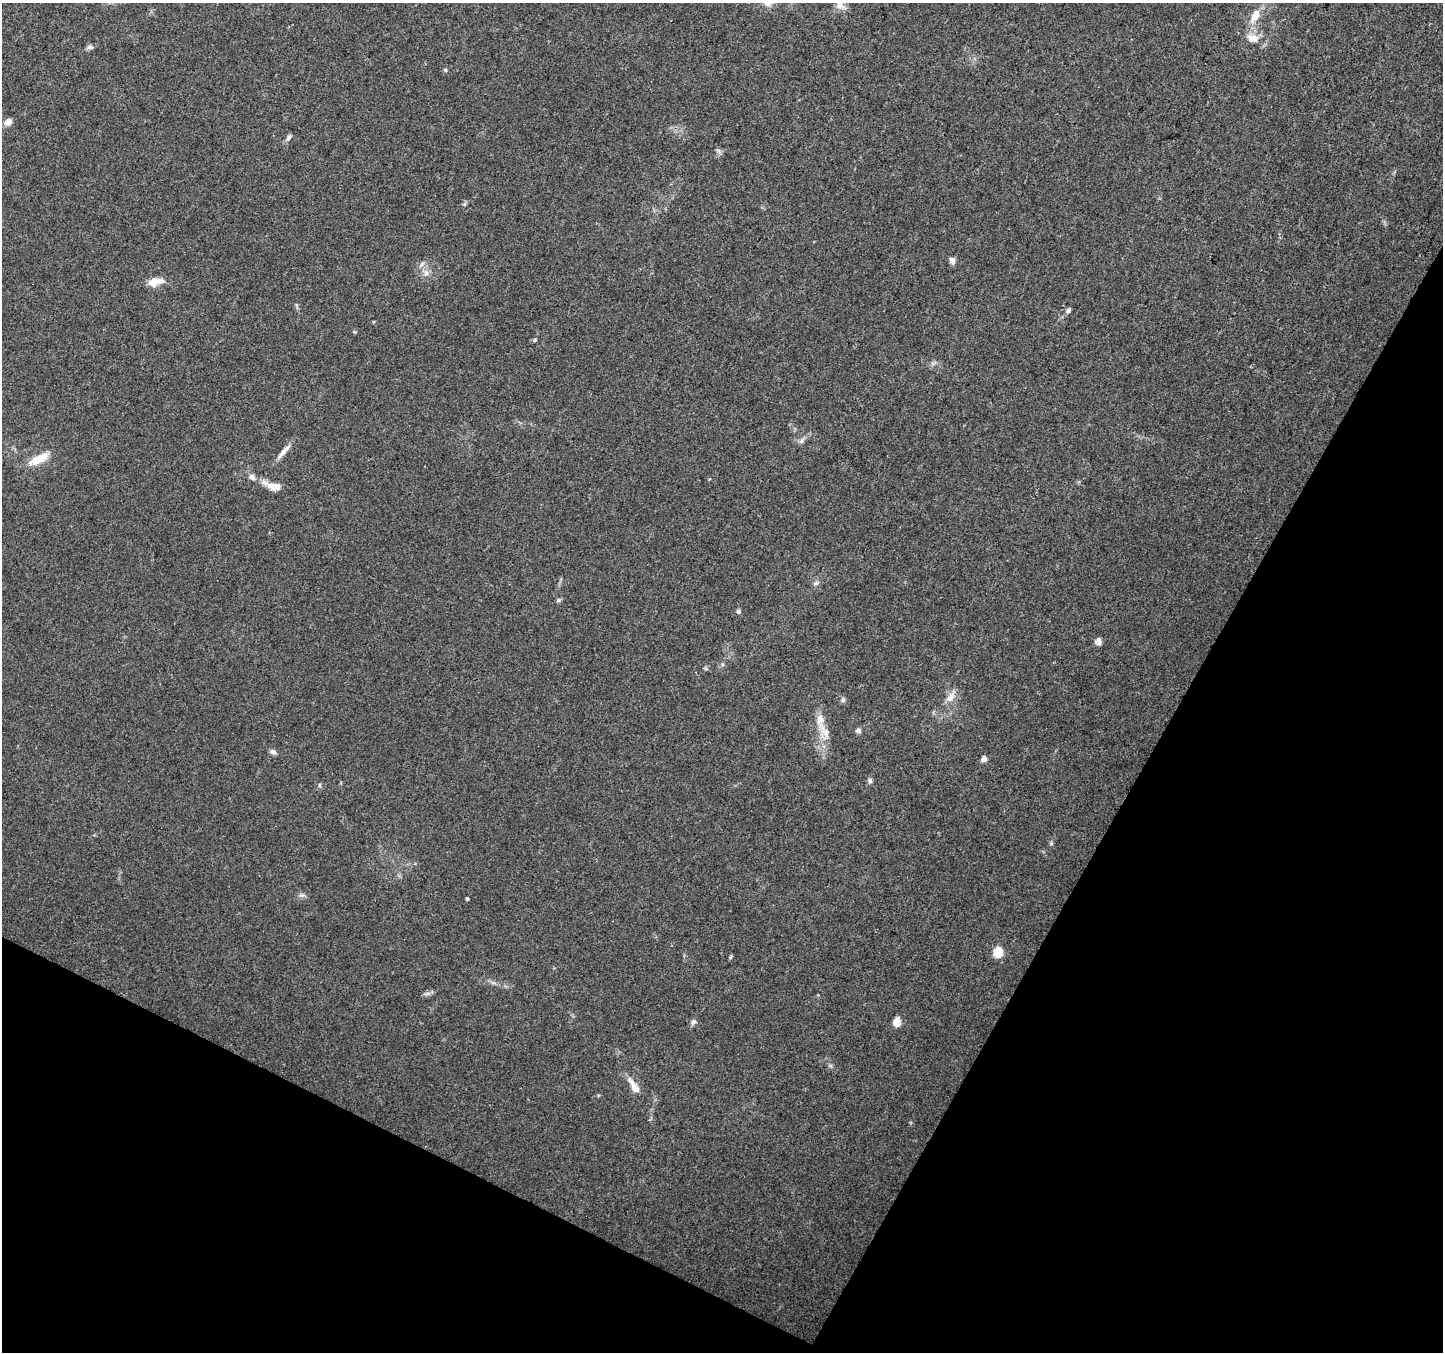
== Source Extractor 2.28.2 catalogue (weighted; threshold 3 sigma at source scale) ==
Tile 15 of 4 x 4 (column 3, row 4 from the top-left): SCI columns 2883-4323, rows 199-1548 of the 5770 x 5865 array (HDU 1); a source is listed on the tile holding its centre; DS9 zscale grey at full resolution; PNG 1445 x 1354 px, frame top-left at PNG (2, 3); no overlay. Shown black and unused: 27% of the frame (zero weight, under 3 of 4 exposures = <1% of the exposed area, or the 3 px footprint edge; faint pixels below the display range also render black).
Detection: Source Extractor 2.28.2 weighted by HDU 2 'WHT'; one run over the whole footprint, this tile lists its part. Background 0.0205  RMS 0.0032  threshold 0.0145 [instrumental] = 3 sigma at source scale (4.5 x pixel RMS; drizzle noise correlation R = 1.50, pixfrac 1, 0.0396/0.0396 arcsec/px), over >= 5 px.
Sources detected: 40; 1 inside a brighter listed object's ellipse — not listed separately; the other 39 listed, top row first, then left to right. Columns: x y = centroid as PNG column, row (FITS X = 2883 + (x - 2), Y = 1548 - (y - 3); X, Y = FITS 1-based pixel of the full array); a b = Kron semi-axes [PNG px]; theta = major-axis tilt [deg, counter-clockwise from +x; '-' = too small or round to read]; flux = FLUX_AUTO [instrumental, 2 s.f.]
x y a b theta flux
840 5 15 11 -42 2.6
1255 15 17 10 60 4.7
1253 38 18 12 -14 4
90 47 8 6 5 0.93
445 70 5 4 - 0.45
8 122 9 6 35 2.2
289 137 10 5 61 0.92
719 151 7 4 -71 0.68
464 204 6 5 - 0.53
952 261 9 7 -71 1.2
426 273 11 7 90 1.7
154 281 22 10 2 3.9
1068 311 7 5 46 0.79
535 340 5 4 - 0.4
801 441 8 6 50 1
284 451 23 6 48 2.5
39 459 22 9 28 6.8
252 477 10 7 -43 1.4
273 486 21 8 -19 4.7
816 583 8 5 10 0.85
559 600 7 5 15 0.58
738 612 6 5 - 0.66
1098 641 9 8 - 1.3
950 697 16 9 56 2.8
843 700 7 6 - 0.69
858 730 7 6 - 0.88
824 731 31 8 -60 4.1
273 752 8 6 -33 1.1
984 759 7 6 - 1.3
870 781 7 6 - 0.75
319 785 6 4 90 0.45
1051 843 5 5 - 0.47
302 895 8 6 11 0.93
467 899 3 3 - 1.7
998 952 6 5 - 19
427 994 10 4 5 0.82
693 1022 8 6 60 0.98
897 1022 5 5 - 8.6
634 1086 25 8 -58 3.8
Isophote crosses this tile's border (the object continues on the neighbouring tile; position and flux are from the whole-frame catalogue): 1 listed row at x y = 840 5